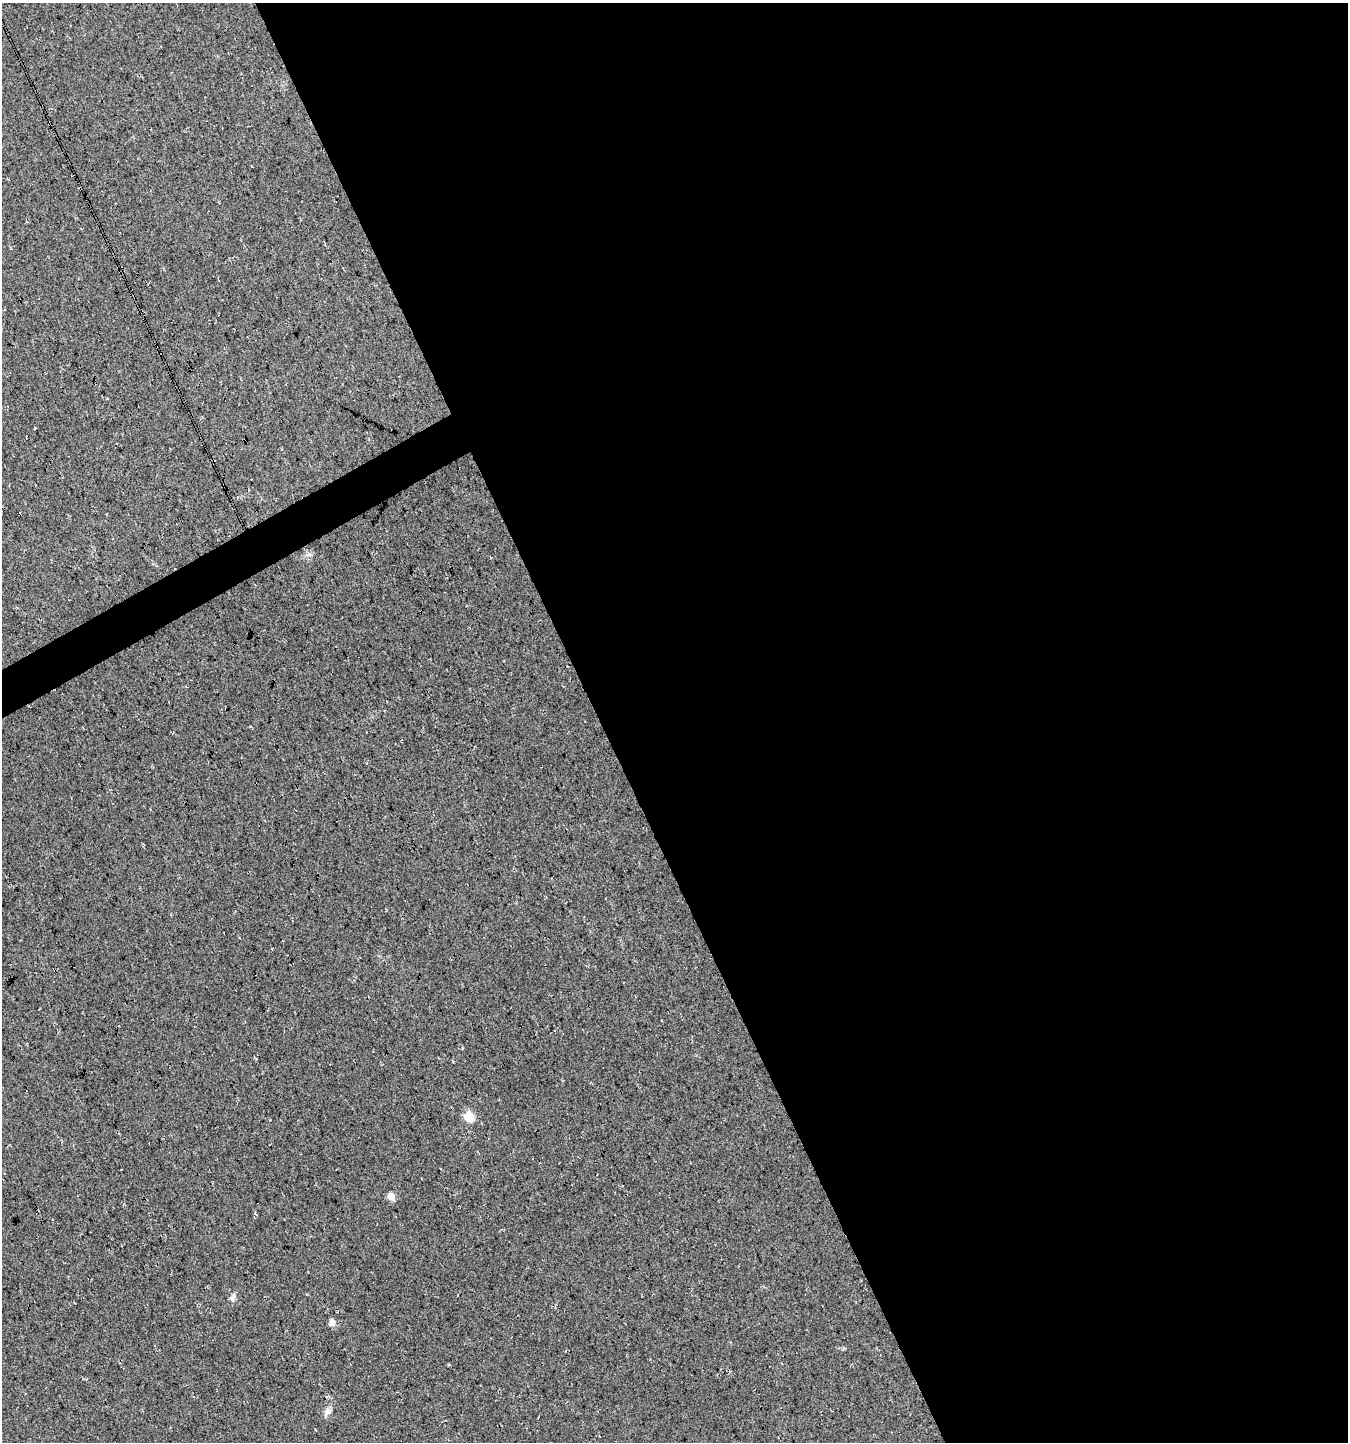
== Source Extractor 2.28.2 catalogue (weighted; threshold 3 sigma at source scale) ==
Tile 8 of 4 x 4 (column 4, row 2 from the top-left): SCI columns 4136-5481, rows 2881-4320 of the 5639 x 5759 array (HDU 1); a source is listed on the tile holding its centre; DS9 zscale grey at full resolution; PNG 1350 x 1444 px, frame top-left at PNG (2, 3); no overlay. Shown black and unused: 57% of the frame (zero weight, under 3 of 4 exposures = <1% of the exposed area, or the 3 px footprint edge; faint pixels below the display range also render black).
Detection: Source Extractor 2.28.2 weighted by HDU 2 'WHT'; one run over the whole footprint, this tile lists its part. Background 0.0264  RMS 0.0068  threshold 0.0304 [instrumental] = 3 sigma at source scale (4.5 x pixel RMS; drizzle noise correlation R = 1.50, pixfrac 1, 0.0396/0.0396 arcsec/px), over >= 5 px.
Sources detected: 5; all 5 listed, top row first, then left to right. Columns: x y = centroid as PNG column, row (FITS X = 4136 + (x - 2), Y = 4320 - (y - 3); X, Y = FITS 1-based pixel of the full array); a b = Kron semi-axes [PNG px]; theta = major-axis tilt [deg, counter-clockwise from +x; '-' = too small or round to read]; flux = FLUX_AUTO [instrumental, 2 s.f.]
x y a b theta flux
469 1117 6 5 - 29
391 1196 6 5 - 8.5
233 1297 12 5 64 2.4
332 1322 9 6 -74 2.8
327 1412 11 8 56 3.3